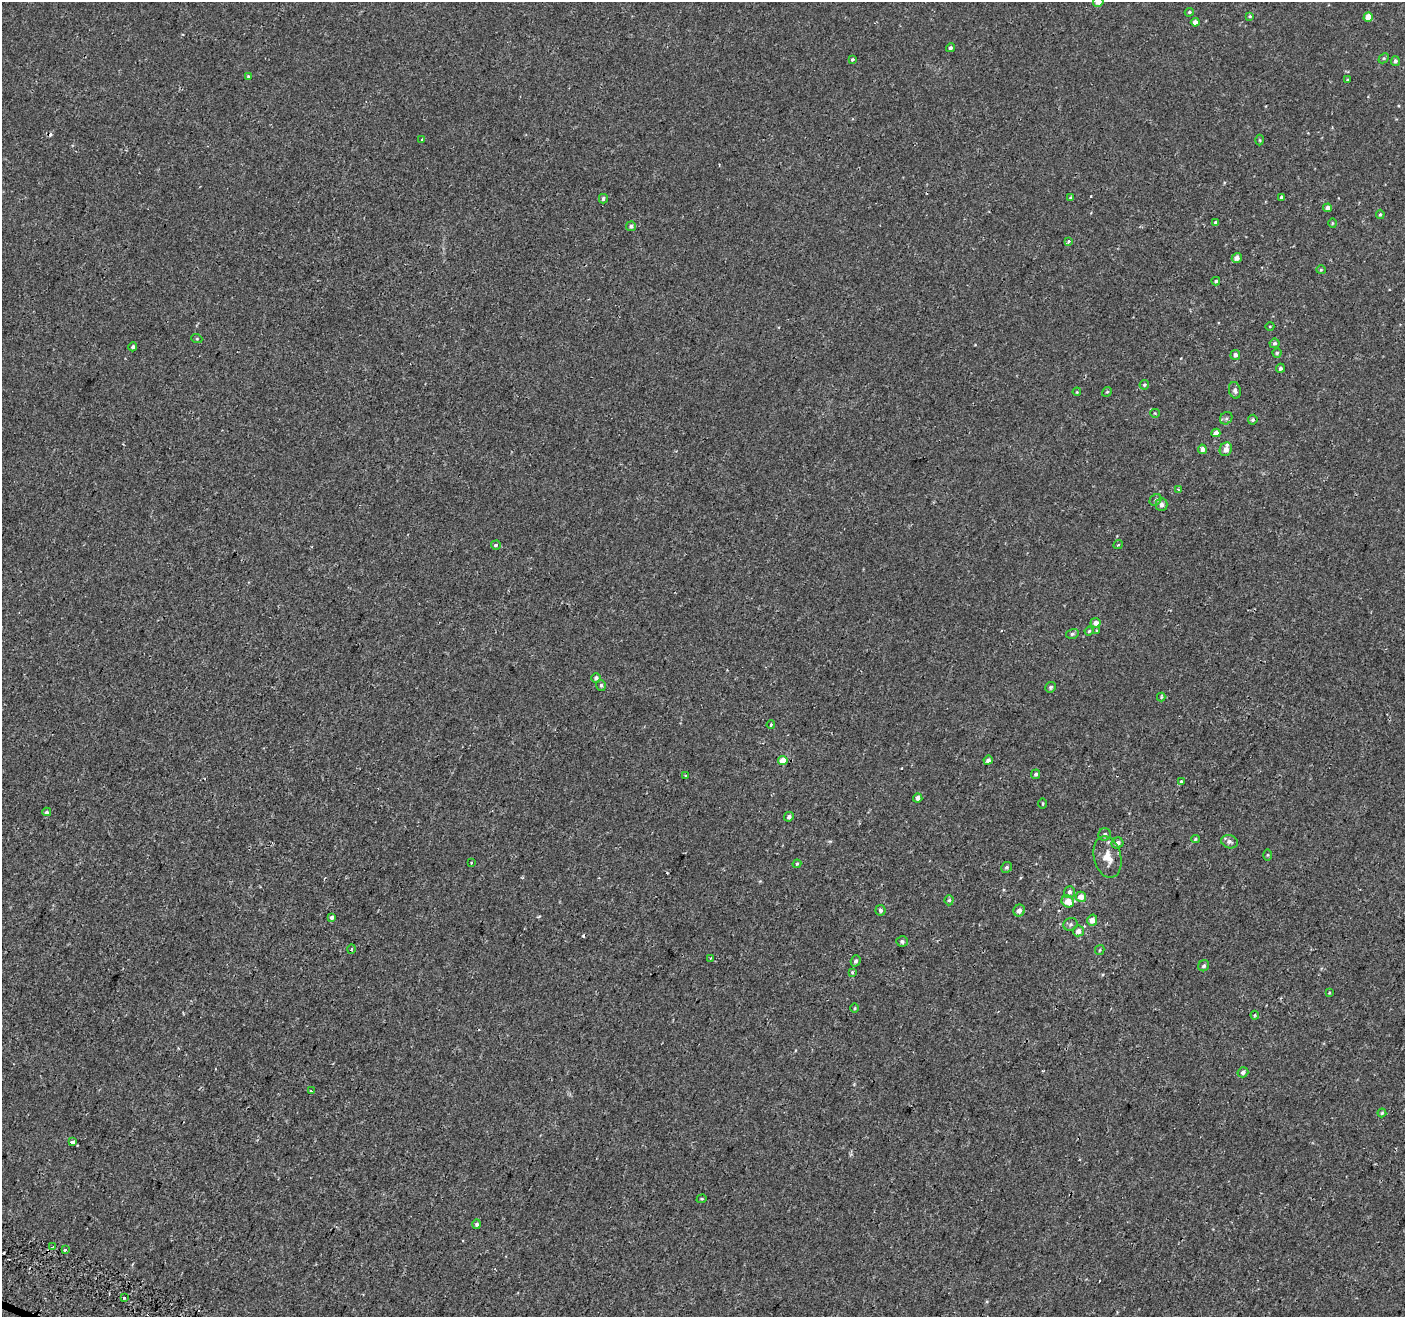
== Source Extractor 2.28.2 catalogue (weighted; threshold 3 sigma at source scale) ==
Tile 7 of 4 x 4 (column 3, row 2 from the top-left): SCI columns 2862-4264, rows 2887-4201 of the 5713 x 5842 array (HDU 1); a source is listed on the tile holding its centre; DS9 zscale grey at full resolution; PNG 1407 x 1319 px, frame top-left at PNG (2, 2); each listed source drawn as its Kron ellipse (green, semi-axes under 4 px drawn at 4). Shown black and unused: <1% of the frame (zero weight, under 2 of 3 exposures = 3% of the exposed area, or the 3 px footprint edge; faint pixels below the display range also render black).
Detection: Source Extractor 2.28.2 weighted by HDU 2 'WHT'; one run over the whole footprint, this tile lists its part. Background -4.00e-04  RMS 0.0031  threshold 0.0139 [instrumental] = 3 sigma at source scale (4.5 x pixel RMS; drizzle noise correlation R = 1.50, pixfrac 1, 0.0396/0.0396 arcsec/px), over >= 5 px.
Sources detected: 110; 7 cosmic-ray / hot-pixel residue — neither listed nor drawn; the other 103 listed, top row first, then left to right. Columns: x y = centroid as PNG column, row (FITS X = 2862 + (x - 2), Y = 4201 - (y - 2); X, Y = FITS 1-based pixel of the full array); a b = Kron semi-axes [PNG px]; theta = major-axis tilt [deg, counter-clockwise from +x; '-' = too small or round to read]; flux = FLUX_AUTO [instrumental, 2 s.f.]
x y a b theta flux
1098 2 5 5 - 1.9
1189 12 4 4 - 0.36
1250 16 4 3 - 0.38
1368 17 4 4 - 3.9
1195 22 4 4 - 1.6
950 48 4 4 - 0.53
1384 58 6 4 43 0.4
852 59 4 4 - 0.44
1395 61 5 4 - 0.78
248 76 4 4 - 0.37
1348 80 3 3 - 0.45
422 139 3 3 - 0.27
1260 140 5 3 - 0.32
1070 197 4 3 - 0.3
1281 197 4 3 - 0.61
603 199 4 4 - 0.67
1328 208 4 4 - 1.4
1380 214 4 3 - 0.36
1216 222 3 3 - 0.49
1332 223 5 3 - 0.28
631 226 5 5 - 0.82
1069 241 4 3 - 0.76
1237 258 5 4 - 1.4
1321 270 4 4 - 0.31
1216 281 4 3 - 0.43
1270 326 4 3 - 0.22
197 339 5 3 - 0.29
1275 343 5 5 - 0.58
133 347 4 4 - 0.63
1277 353 4 4 - 0.45
1235 355 5 5 - 0.96
1280 368 4 4 - 0.66
1144 385 5 4 - 0.46
1235 390 8 6 -75 0.89
1077 392 4 3 - 0.25
1107 392 5 4 - 0.38
1155 413 5 4 - 0.31
1226 418 7 5 43 0.61
1253 420 5 5 - 0.56
1216 433 4 4 - 1.9
1202 449 5 4 - 1.2
1226 449 7 6 - 2.1
1178 489 3 2 - 0.26
1156 500 6 5 - 0.67
1162 505 6 6 - 1.1
496 545 5 4 - 0.7
1118 545 5 4 - 0.43
1096 623 5 5 - 1.6
1089 631 4 4 - 0.35
1097 631 4 3 - 0.28
1072 634 6 5 - 0.6
596 678 4 4 - 0.92
601 685 6 4 -75 0.56
1051 687 5 5 - 0.59
1161 697 4 4 - 0.3
771 725 4 3 - 0.36
988 760 5 4 - 0.92
783 761 5 4 - 4.1
1036 774 5 4 - 0.61
686 775 3 2 - 0.48
1182 782 4 4 - 1.1
918 798 4 4 - 1.2
1042 803 5 3 - 0.26
47 812 4 4 - 0.5
789 817 5 4 - 0.84
1105 834 6 6 - 0.84
1195 839 4 4 - 0.4
1229 842 9 6 -18 0.94
1117 843 6 5 - 1.1
1268 855 5 4 - 0.32
1108 857 21 13 -76 4.7
471 862 2 2 - 0.25
797 864 4 3 - 0.32
1007 867 6 5 - 0.64
1069 892 6 5 - 0.9
1081 897 5 5 - 2.6
949 900 5 4 - 0.56
1068 901 6 5 - 3.6
880 910 5 5 - 0.58
1019 911 6 5 - 1.4
331 917 4 3 - 2.5
1092 920 6 5 - 1.5
1070 924 7 6 - 0.72
1078 931 5 5 - 1.5
902 941 6 5 - 0.63
351 949 4 3 - 0.31
1100 950 5 4 - 0.37
711 958 4 2 - 0.26
856 961 6 5 - 0.7
1204 966 6 5 - 0.64
852 972 4 3 - 0.31
1329 993 4 2 - 0.23
855 1008 5 3 - 0.27
1255 1015 4 4 - 0.29
1243 1072 5 5 - 0.83
311 1091 3 2 - 0.39
1382 1113 4 4 - 0.41
73 1142 4 3 - 2.5
702 1199 5 4 - 0.32
477 1224 5 4 - 0.59
53 1247 3 3 - 2.3
65 1250 3 3 - 2.4
124 1298 3 3 - 0.71
Isophote crosses this tile's border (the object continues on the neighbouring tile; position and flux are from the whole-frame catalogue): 1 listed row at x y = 1098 2